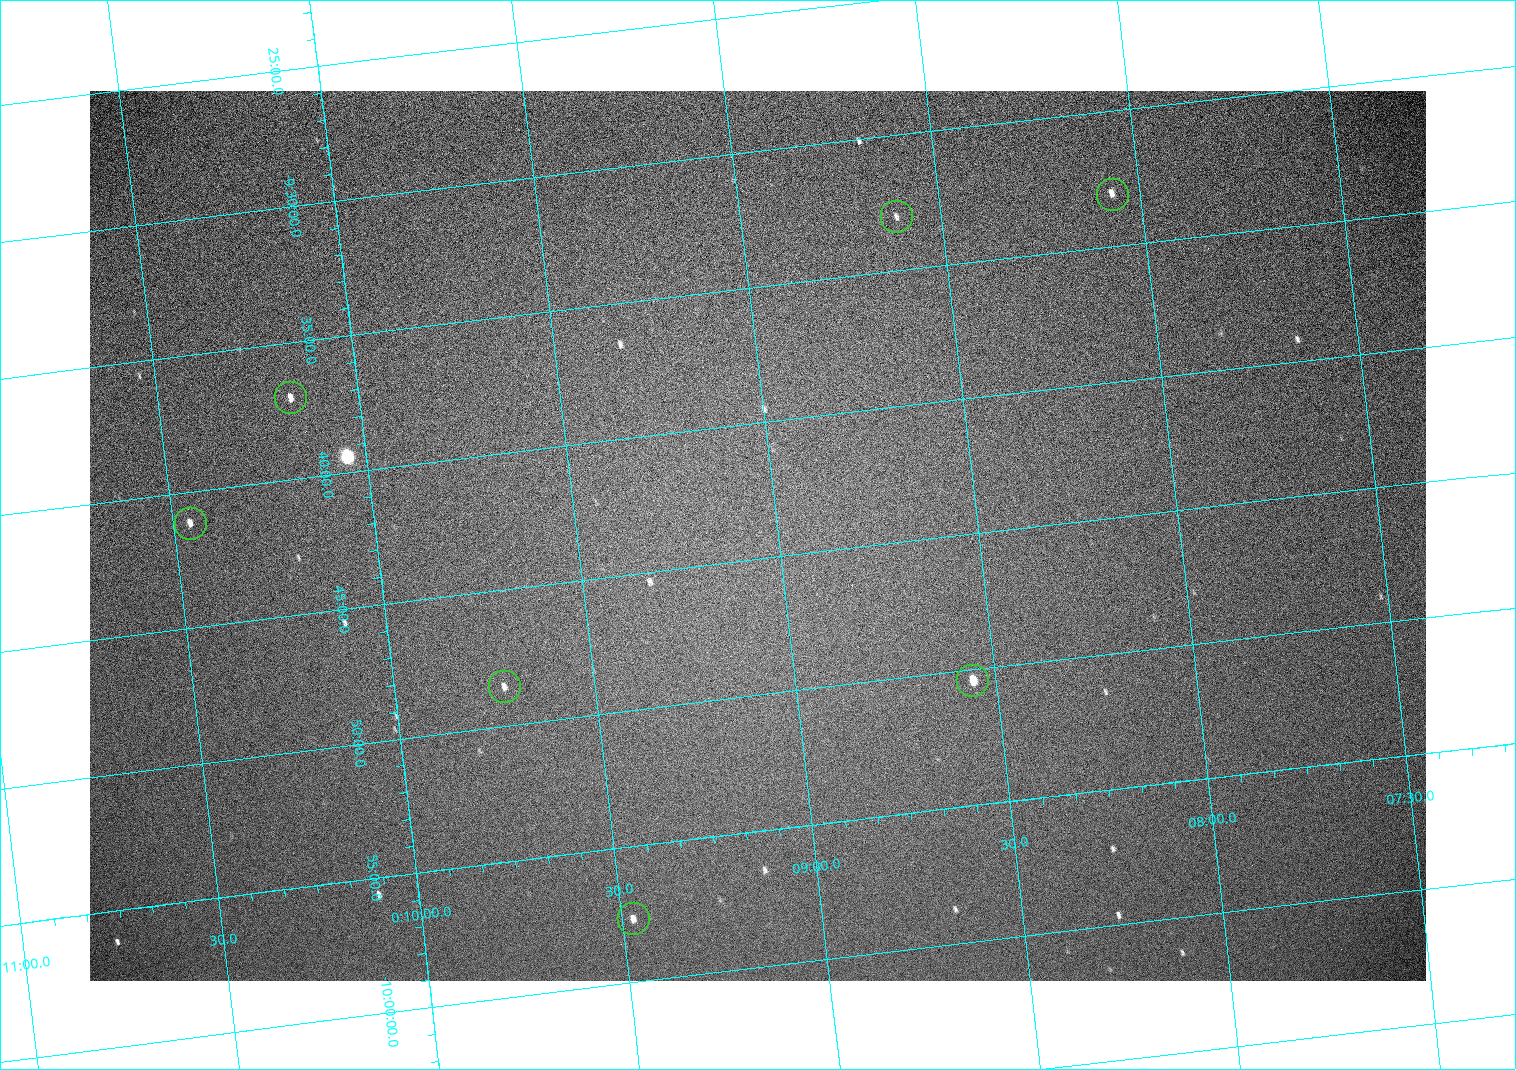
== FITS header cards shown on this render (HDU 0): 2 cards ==
NAXIS1  =                 1336 / length of data axis 1
NAXIS2  =                  890 / length of data axis 2

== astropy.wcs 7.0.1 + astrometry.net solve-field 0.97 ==
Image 1336 x 890 px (HDU 0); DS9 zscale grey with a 90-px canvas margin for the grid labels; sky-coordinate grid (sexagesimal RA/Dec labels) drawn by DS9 from the SOLVED WCS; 7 Tycho-2 reference stars matched to detected sources circled (green)
Header WCS: none
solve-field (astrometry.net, Tycho-2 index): SOLVED blind (the file carries no WCS)
Solved WCS: RA---TAN-SIP/DEC--TAN-SIP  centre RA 00:09:03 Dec -09:44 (2.26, -9.74 deg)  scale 2.22 arcsec/px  FOV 49.5' x 32.9'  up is -7 deg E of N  parity normal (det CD < 0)
(file carries no celestial WCS; the grid is the blind solution)
Tycho-2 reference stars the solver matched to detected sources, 7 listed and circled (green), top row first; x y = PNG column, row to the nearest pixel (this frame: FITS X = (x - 90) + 1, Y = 890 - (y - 91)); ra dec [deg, ICRS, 3 dp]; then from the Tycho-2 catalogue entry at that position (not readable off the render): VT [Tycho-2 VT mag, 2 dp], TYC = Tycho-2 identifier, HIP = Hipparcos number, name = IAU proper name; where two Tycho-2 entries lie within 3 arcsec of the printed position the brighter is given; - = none
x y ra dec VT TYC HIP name
1112 194 2.017 -9.551 11.45 5260-935-1 - -
896 216 2.153 -9.550 13.26 5260-885-1 - -
290 397 2.543 -9.617 11.28 5260-962-1 - -
190 523 2.614 -9.686 11.21 5261-343-1 - -
972 680 2.139 -9.840 10.40 5260-890-1 - -
504 686 2.432 -9.809 12.48 5260-755-1 - -
633 918 2.368 -9.961 11.76 5260-727-1 - -